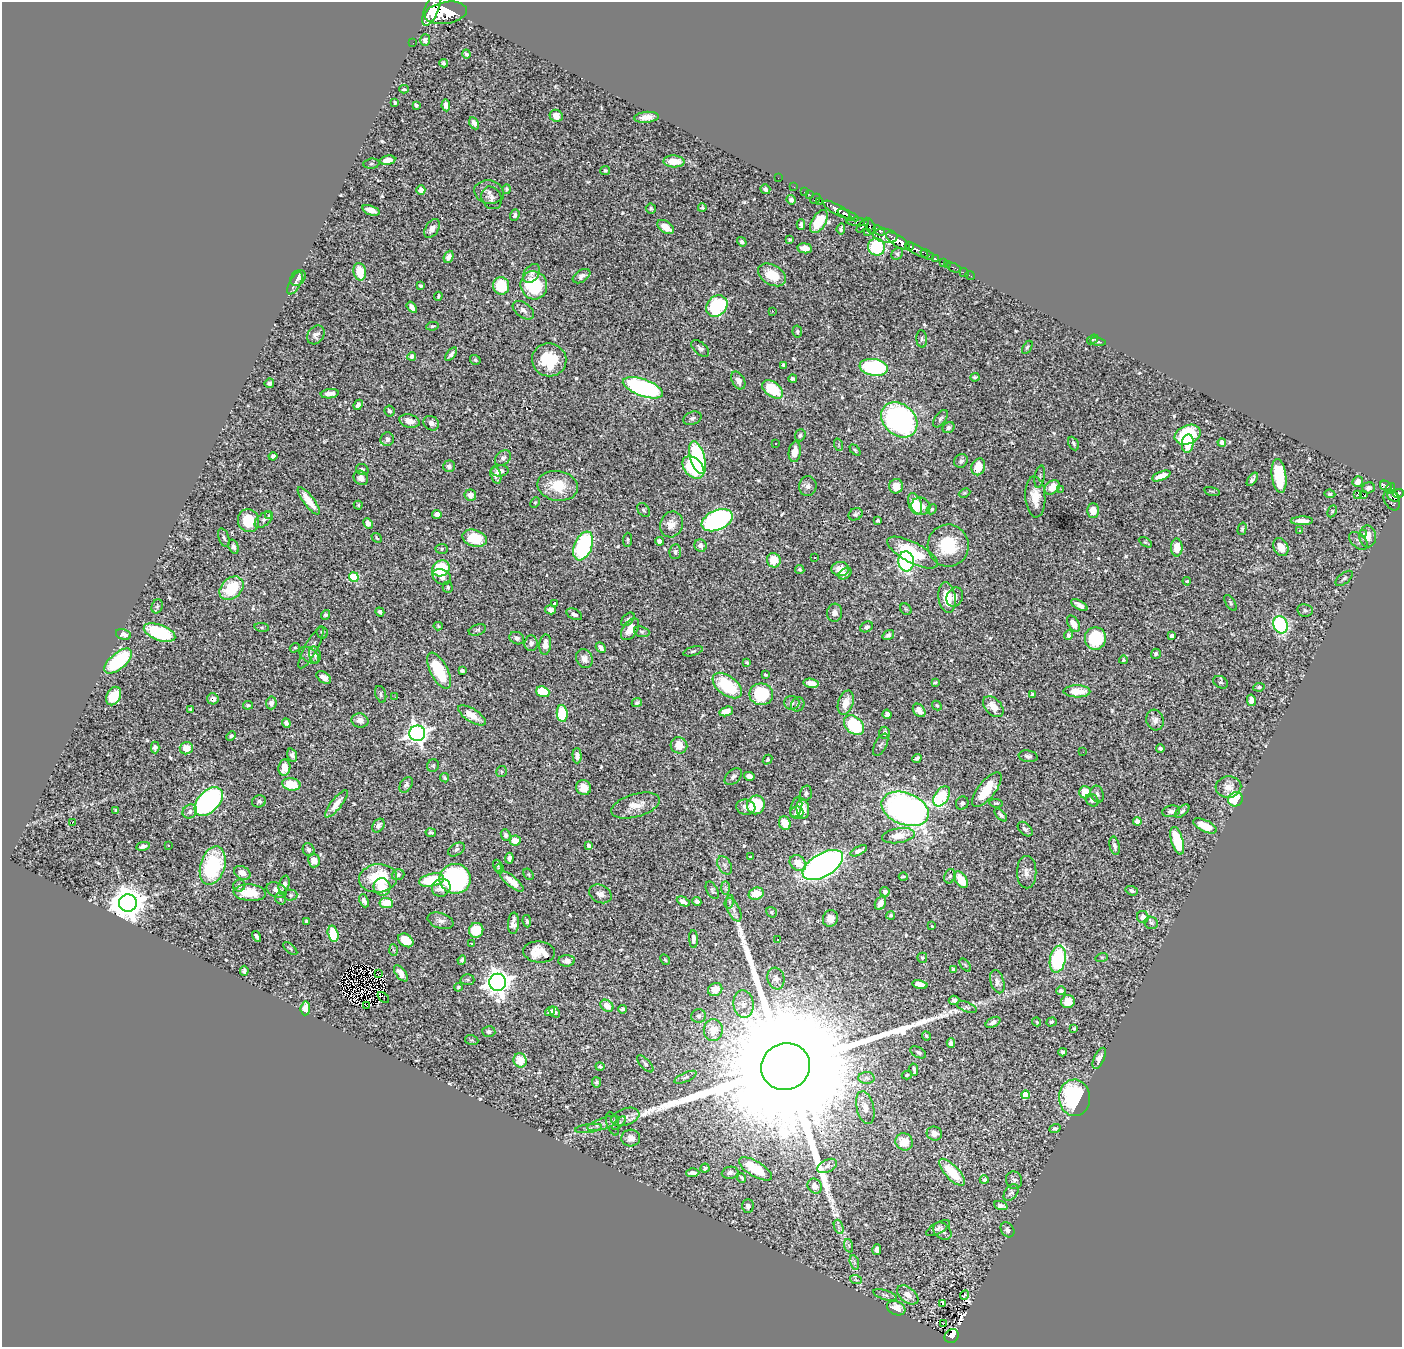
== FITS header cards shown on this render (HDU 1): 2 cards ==
NAXIS1  =                 1400
NAXIS2  =                 1345

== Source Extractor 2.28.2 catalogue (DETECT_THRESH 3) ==
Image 1400 x 1345 px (HDU 1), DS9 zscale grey, 1 PNG px = 1 image px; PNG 1404 x 1349 px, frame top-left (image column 1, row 1345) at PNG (2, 2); each listed source drawn as its Kron ellipse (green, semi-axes under 4 px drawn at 4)
Background 1.24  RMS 0.026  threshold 0.0772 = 3 sigma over >= 5 px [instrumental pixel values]
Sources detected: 611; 7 with non-positive FLUX_AUTO (blend fragments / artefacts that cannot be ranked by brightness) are neither listed nor drawn; of the other 604, the 500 brightest by FLUX_AUTO listed and drawn (104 fainter detections omitted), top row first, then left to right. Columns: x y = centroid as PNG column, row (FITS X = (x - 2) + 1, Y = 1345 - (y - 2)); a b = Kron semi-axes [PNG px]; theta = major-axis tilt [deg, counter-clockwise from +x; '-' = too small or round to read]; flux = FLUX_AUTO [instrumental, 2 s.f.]
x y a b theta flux
432 9 18 7 68 7700
446 13 21 11 10 6100
425 40 6 5 - 6.2
413 43 2 2 - 7.7
466 54 4 3 - 3.5
444 63 4 3 - 4.2
404 89 4 3 - 2.7
395 103 4 3 - 2.8
416 105 4 3 - 4.2
446 105 6 4 -81 8.4
556 116 6 6 - 15
646 117 12 5 5 15
474 123 6 4 -62 8.4
388 160 8 4 9 17
674 161 10 6 -2 36
371 164 8 5 6 2.9
605 171 5 4 - 2.7
778 178 2 2 - 7.7
794 187 2 2 - 10
507 189 5 4 - 3.1
765 189 5 4 - 5
421 190 5 4 - 6.6
489 192 15 11 -11 13
805 192 3 2 - 22
810 195 2 2 - 15
492 198 12 9 -64 9.5
815 199 5 2 - 23
791 200 5 4 - 5.3
819 201 3 2 - 12
651 208 5 5 - 2.8
702 208 4 4 - 2.7
837 209 15 5 -30 1700
371 210 9 4 -19 14
515 215 6 4 70 3.7
848 215 11 3 -25 1500
819 221 12 7 59 49
858 222 11 4 -3 420
801 225 5 3 - 5.3
863 226 8 4 51 490
870 226 9 4 -60 750
666 227 9 5 -37 22
432 228 10 6 57 10
841 229 5 3 - 3.2
879 230 6 3 -37 400
868 232 2 2 - 17
885 236 12 7 -9 930
790 240 3 3 - 2.3
898 241 14 5 -34 2900
742 242 5 4 - 3.8
909 246 4 3 - 480
876 247 9 8 - 96
805 248 7 5 -6 15
917 250 13 4 -30 1100
897 254 6 5 - 3.1
927 255 7 3 -29 220
449 257 6 4 68 10
935 259 3 3 - 190
943 263 4 2 - 52
947 264 3 2 - 25
954 268 8 3 -23 31
360 272 9 6 -79 37
964 272 5 2 - 15
532 273 10 7 56 6.9
772 275 15 9 -30 38
581 276 10 6 32 7.2
970 276 5 2 - 12
298 278 9 6 50 7.8
295 283 12 5 62 8.4
534 285 14 13 - 110
421 286 4 3 - 4.4
501 286 9 8 - 74
438 296 4 2 - 2.4
717 306 11 9 43 130
412 307 6 4 -55 8.2
523 310 12 7 -36 8.1
772 311 3 2 - 4
432 326 6 4 10 3.1
797 331 6 4 -80 3.5
316 335 10 8 54 7.3
922 339 8 5 -86 4.4
1093 339 6 4 38 2.6
1098 341 8 3 -11 2.5
1027 347 7 4 58 2.7
700 348 10 6 -42 5.3
451 354 8 3 52 6.1
412 356 4 4 - 4.7
475 360 5 4 - 3.1
549 360 17 16 - 73
783 365 4 3 - 2.7
874 367 14 8 -9 240
975 377 4 3 - 3.2
793 379 4 4 - 4.2
738 380 9 6 -61 12
269 383 5 4 - 4.8
643 388 21 8 -19 310
773 389 12 7 -38 73
330 394 9 4 6 11
358 405 5 4 - 6
389 411 5 5 - 4.5
692 418 9 6 22 5.2
940 419 10 5 54 4.4
899 420 20 15 -41 440
410 421 10 6 -13 16
431 423 8 6 -36 9.5
948 428 6 5 - 5.9
800 435 6 5 - 3.5
1188 435 13 9 22 97
387 439 7 7 - 6.4
1222 442 4 4 - 15
775 443 3 2 - 5
1073 443 7 5 -64 3.7
1188 443 9 6 82 40
839 445 6 4 -71 2.2
855 450 6 4 -46 2.6
795 452 10 6 83 20
273 456 4 4 - 4.5
503 458 9 6 43 6.7
697 458 17 7 -74 250
961 461 7 6 - 5.1
449 466 6 5 - 5.7
693 467 13 9 -48 130
978 467 8 6 70 31
362 470 6 5 - 5
500 471 9 5 4 11
496 475 9 5 -73 8.3
1161 476 10 4 21 17
1279 476 17 7 -83 90
1040 477 11 5 80 3.7
361 478 8 6 -47 12
1252 479 8 4 54 5.5
1358 482 5 5 - 12
558 486 20 15 -10 50
808 486 10 8 82 7.6
896 486 7 7 - 19
1386 486 6 5 - 200
1052 487 8 6 38 28
1368 488 6 5 - 5.4
1390 488 6 4 61 220
1061 489 3 2 - 3.2
1212 491 8 3 -12 2.3
964 493 6 4 26 2.3
1398 493 5 4 - 450
1330 494 5 4 - 3.6
1357 494 3 2 - 10
1363 494 2 2 - 340
470 495 6 5 - 12
1393 496 7 5 -35 300
1035 497 20 10 -86 30
1392 500 11 7 -64 400
309 501 17 5 -53 33
535 502 5 4 - 2.2
915 504 11 6 -72 43
358 505 4 4 - 2.3
921 506 9 8 - 15
932 509 5 4 - 3.1
644 510 8 5 -53 3.4
1093 510 7 6 - 24
1332 511 6 4 62 2.2
437 514 5 4 - 10
855 514 7 6 - 4.7
269 516 4 3 - 3.1
264 520 11 6 40 7
717 520 16 10 24 470
248 521 11 10 - 53
878 521 4 3 - 4.7
1302 521 11 4 1 13
368 523 5 4 - 8.6
671 524 13 11 67 19
1242 529 6 3 75 2.8
1300 530 3 3 - 3.6
1363 534 3 3 - 3.3
1368 536 11 8 -87 22
224 538 10 5 -69 4.2
377 538 5 3 - 2.3
475 538 12 8 -17 64
627 540 7 4 86 2.6
659 541 4 4 - 8.8
1358 541 11 6 -42 6.2
1145 542 7 4 -31 2.8
583 546 15 9 68 200
700 546 6 6 - 8.3
948 546 21 20 - 88
234 547 7 5 -69 5
1281 547 9 7 -62 22
1177 548 9 5 -90 29
442 549 6 5 - 2.9
675 552 7 6 - 3.9
913 553 28 10 -27 89
815 557 3 2 - 2.4
774 560 7 7 - 33
906 561 10 8 -86 220
441 568 9 7 25 75
840 569 8 7 - 18
800 570 5 4 - 3.2
845 574 7 5 35 7.4
354 577 5 5 - 91
442 577 10 7 -27 9.7
1344 578 10 5 38 4.4
1187 581 4 4 - 2.6
448 587 5 5 - 3.4
231 588 13 10 44 72
955 597 10 8 64 8.4
947 598 15 8 -81 42
1230 603 9 4 -57 3.4
555 604 4 3 - 6.4
1079 605 9 4 -29 9.7
157 606 7 5 67 3.9
906 609 6 5 - 2.4
550 610 5 4 - 6.6
1305 610 8 6 -10 4.8
380 612 5 3 - 4.3
835 613 9 7 85 11
574 614 8 5 -27 5.9
326 615 5 4 - 4.3
628 619 8 5 46 4
1073 624 9 5 -57 20
1280 625 9 7 -68 230
438 626 5 4 - 2.3
262 627 7 4 -8 2.8
867 627 6 5 - 4.4
630 629 12 7 56 26
477 630 9 5 18 3.7
322 632 6 5 - 3.4
642 632 8 5 -18 3.4
159 633 16 8 -20 130
123 634 8 5 -16 10
888 635 6 4 36 5.4
1068 635 5 4 - 8.4
1172 636 4 4 - 12
517 638 7 6 - 6.9
1095 638 11 10 - 96
531 643 8 6 85 8.7
545 644 10 6 86 17
295 648 5 4 - 2.7
311 648 23 6 61 11
601 648 6 4 -46 6.7
693 651 10 4 17 3.4
1156 654 5 5 - 4.7
309 655 11 6 -34 6.8
315 655 9 5 -78 4.7
584 659 10 8 -65 9.7
1123 660 4 3 - 2.4
118 661 17 8 40 150
747 663 4 3 - 2.5
439 671 20 8 -62 76
462 671 4 3 - 4.1
766 675 4 3 - 2.4
324 677 8 5 -35 12
1221 682 8 5 -28 4.4
811 683 7 4 -10 17
935 683 4 3 - 2.4
727 686 17 9 -37 110
1259 687 6 4 9 3
1077 691 13 6 0 40
543 692 7 5 -21 63
381 694 8 5 -73 4.2
761 694 12 11 - 99
1032 694 3 3 - 2.2
114 696 10 7 64 66
395 697 3 2 - 3
213 699 6 5 - 7.9
1251 700 6 4 -77 9.2
271 703 6 5 - 6.4
637 703 5 4 - 3.4
792 703 8 7 - 6.1
846 703 12 7 71 25
798 704 7 6 - 4.1
248 705 5 4 - 2.7
937 705 5 4 - 2.5
993 707 12 8 -47 24
190 710 4 3 - 3.2
919 710 7 5 -52 11
726 711 7 4 16 17
562 713 8 5 -85 110
887 714 4 4 - 6.5
472 715 16 6 -33 25
360 720 8 7 - 11
1155 720 10 8 -74 9.1
286 723 5 4 - 6.1
854 725 11 8 -41 120
417 733 8 8 - 1200
884 733 6 5 - 7.2
231 736 5 4 - 3.6
679 745 8 8 - 26
881 745 12 6 63 4.7
155 747 6 4 -88 8.6
186 748 6 6 - 21
1160 749 4 3 - 4.8
1083 752 2 2 - 4.8
292 755 7 5 -70 6.4
577 756 7 4 -88 9.7
1028 756 9 6 -9 6.1
917 758 5 3 - 4.1
767 760 5 4 - 3.1
433 766 6 6 - 2.8
284 768 8 6 83 18
501 772 5 5 - 2.8
749 776 5 4 - 8.9
733 777 10 6 42 5.8
444 778 5 4 - 3.2
291 784 9 6 -10 44
406 785 8 5 57 4.3
584 787 8 7 - 18
1228 787 13 10 4 16
987 790 21 8 51 62
1085 792 6 6 - 34
806 793 8 5 75 4.9
1097 794 9 6 -71 5.8
942 796 11 7 57 130
1235 799 7 7 - 87
1092 800 7 5 -39 6.3
259 801 7 6 - 4.5
209 802 17 10 46 430
962 803 7 6 - 5.5
996 803 7 4 -6 2.3
336 804 17 5 51 19
756 805 9 9 - 100
636 806 25 11 16 28
746 807 9 7 -15 11
796 807 10 5 76 6.2
803 809 10 6 -85 31
905 809 24 16 -21 880
116 810 4 3 - 3.3
190 811 7 6 - 6.8
1171 811 9 5 9 6.8
1182 811 9 4 41 3.9
797 813 6 6 - 10
1001 815 8 4 -47 4.5
1137 821 4 4 - 26
72 823 3 2 - 22
785 823 7 5 -68 22
378 825 7 5 56 6.5
1205 826 13 5 -25 26
1025 829 9 5 -44 5.3
431 833 5 4 - 3.3
506 835 6 4 -67 4.6
898 836 17 7 9 26
515 840 5 5 - 26
1177 841 14 6 -74 100
589 845 4 4 - 9.7
143 846 7 4 10 6.5
168 846 3 3 - 6.2
1115 846 9 5 -77 6.6
456 849 9 6 32 4.9
309 850 7 5 -63 5.8
859 851 9 4 26 7
751 857 4 3 - 2.7
509 858 5 4 - 5.4
314 861 7 6 - 20
798 863 9 7 -43 23
725 865 10 6 -61 5.6
823 865 22 11 30 1000
213 866 20 12 73 180
498 866 6 4 -71 2.3
499 869 5 4 - 2.8
1027 872 16 10 -90 12
242 873 9 6 -27 15
529 874 6 4 -57 2.4
398 875 6 5 - 5.6
950 876 7 5 68 4.2
903 877 4 3 - 2.2
378 878 19 14 5 88
455 879 15 15 - 380
432 880 13 6 13 94
961 880 9 5 -59 35
512 881 15 5 -40 22
284 884 9 5 74 8.1
239 886 6 6 - 5.1
382 887 9 8 - 31
441 888 9 8 - 16
726 888 7 4 -88 3.4
277 890 10 7 -24 15
712 890 9 5 -60 3.7
1132 891 6 4 -18 4.7
885 892 5 4 - 6.9
250 893 16 8 -4 43
600 894 11 9 -27 11
756 894 8 6 20 33
291 895 6 5 - 3.6
280 899 6 4 -52 2.7
364 901 7 4 -66 8.3
683 902 7 4 -28 10
697 902 4 4 - 7.7
729 902 7 4 73 4.1
128 903 9 8 - 4400
386 903 7 5 -6 44
880 903 7 5 60 10
734 910 12 6 -64 8.7
771 912 6 4 -38 2.8
891 915 4 4 - 2.5
1143 917 6 5 - 11
830 918 8 7 - 13
306 921 3 3 - 2.2
441 921 13 7 -18 8.7
527 921 6 4 -83 2.9
513 923 10 5 87 11
1151 923 7 6 - 3.9
932 926 3 2 - 2.5
476 930 7 7 - 53
333 934 8 5 -76 67
256 936 6 3 -59 4
693 939 9 4 -88 7.6
406 940 8 6 -34 42
778 940 3 3 - 4.3
472 944 4 2 - 2.2
290 948 8 3 -39 2.4
393 950 6 4 -88 2.6
539 952 16 10 -6 30
1102 957 6 4 17 2.4
922 958 5 5 - 4.1
1058 959 13 8 78 210
462 960 4 4 - 4.2
665 960 6 4 -61 2.6
567 961 8 5 3 7.1
965 965 7 4 -53 2.4
953 969 3 3 - 4.3
244 971 5 4 - 4.2
379 973 4 2 - 3.9
401 973 9 5 -53 19
776 978 11 8 -73 8.8
467 980 7 5 -2 3.2
498 982 8 8 - 2200
997 982 12 7 -73 8.1
920 984 8 4 -12 17
458 987 4 3 - 2.4
715 989 7 6 - 22
1061 991 5 4 - 3.4
383 998 6 2 -40 6.6
954 1000 5 4 - 7.4
1068 1002 7 6 - 28
743 1004 14 10 -83 16
366 1005 2 2 - 59
607 1006 7 5 -35 19
967 1007 11 4 -21 4.3
305 1008 7 5 84 25
623 1009 4 3 - 4
550 1011 5 4 - 4.9
554 1012 6 4 -49 6.6
699 1016 7 7 - 4.7
993 1022 8 4 28 7.8
1037 1022 4 3 - 2.3
1051 1022 5 4 - 3.2
1074 1029 4 3 - 2.5
713 1030 11 9 88 24
489 1032 6 5 - 5.2
926 1036 5 2 - 2.3
472 1040 7 5 -18 2.7
951 1043 5 4 - 8.1
918 1052 8 5 -28 4.3
1063 1052 4 3 - 3.9
1099 1058 11 5 65 11
520 1060 7 6 - 27
645 1064 11 4 -46 4.7
600 1067 4 4 - 2.8
786 1067 25 23 21 180000
914 1070 6 3 -78 3.9
907 1075 5 3 - 2.5
686 1077 12 4 24 4.2
866 1078 8 6 -2 4.7
597 1082 5 4 - 3.2
1026 1095 4 4 - 38
1075 1098 18 15 -87 240
865 1108 17 8 -76 14
625 1117 14 8 19 12
603 1123 17 5 19 11
619 1123 8 4 45 3.3
613 1124 12 5 -73 5.1
588 1128 13 4 8 5.7
1055 1129 6 4 16 3.4
934 1133 8 7 - 8.9
631 1138 9 8 - 11
904 1142 9 8 - 27
827 1166 10 6 28 5.3
705 1168 4 4 - 6
755 1169 19 7 -31 61
952 1172 17 7 -47 62
693 1173 6 3 1 7.8
730 1173 8 6 7 7.2
742 1178 4 3 - 2.8
984 1180 4 4 - 3.8
1014 1180 9 8 - 5.9
815 1186 8 6 -45 12
1011 1192 9 6 52 5
1001 1205 7 4 -19 6.6
748 1206 7 6 - 6.1
839 1227 7 4 -71 4.2
938 1228 13 5 29 6.2
1007 1230 8 6 -53 5.8
942 1231 10 7 -39 8.1
849 1246 7 4 -72 3.4
877 1249 5 4 - 8
854 1262 7 4 -72 3.3
856 1280 6 3 -19 2.4
885 1295 12 4 -17 5.1
908 1295 12 7 -38 11
965 1295 5 2 - 2.2
943 1303 3 3 - 21
896 1308 9 7 -22 22
943 1323 4 3 - 7.5
952 1336 7 6 - 200
At the frame edge (FLAGS 8, measured only in part): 1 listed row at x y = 432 9
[104 fainter detections neither listed nor drawn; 7 non-positive-flux detections neither listed nor drawn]